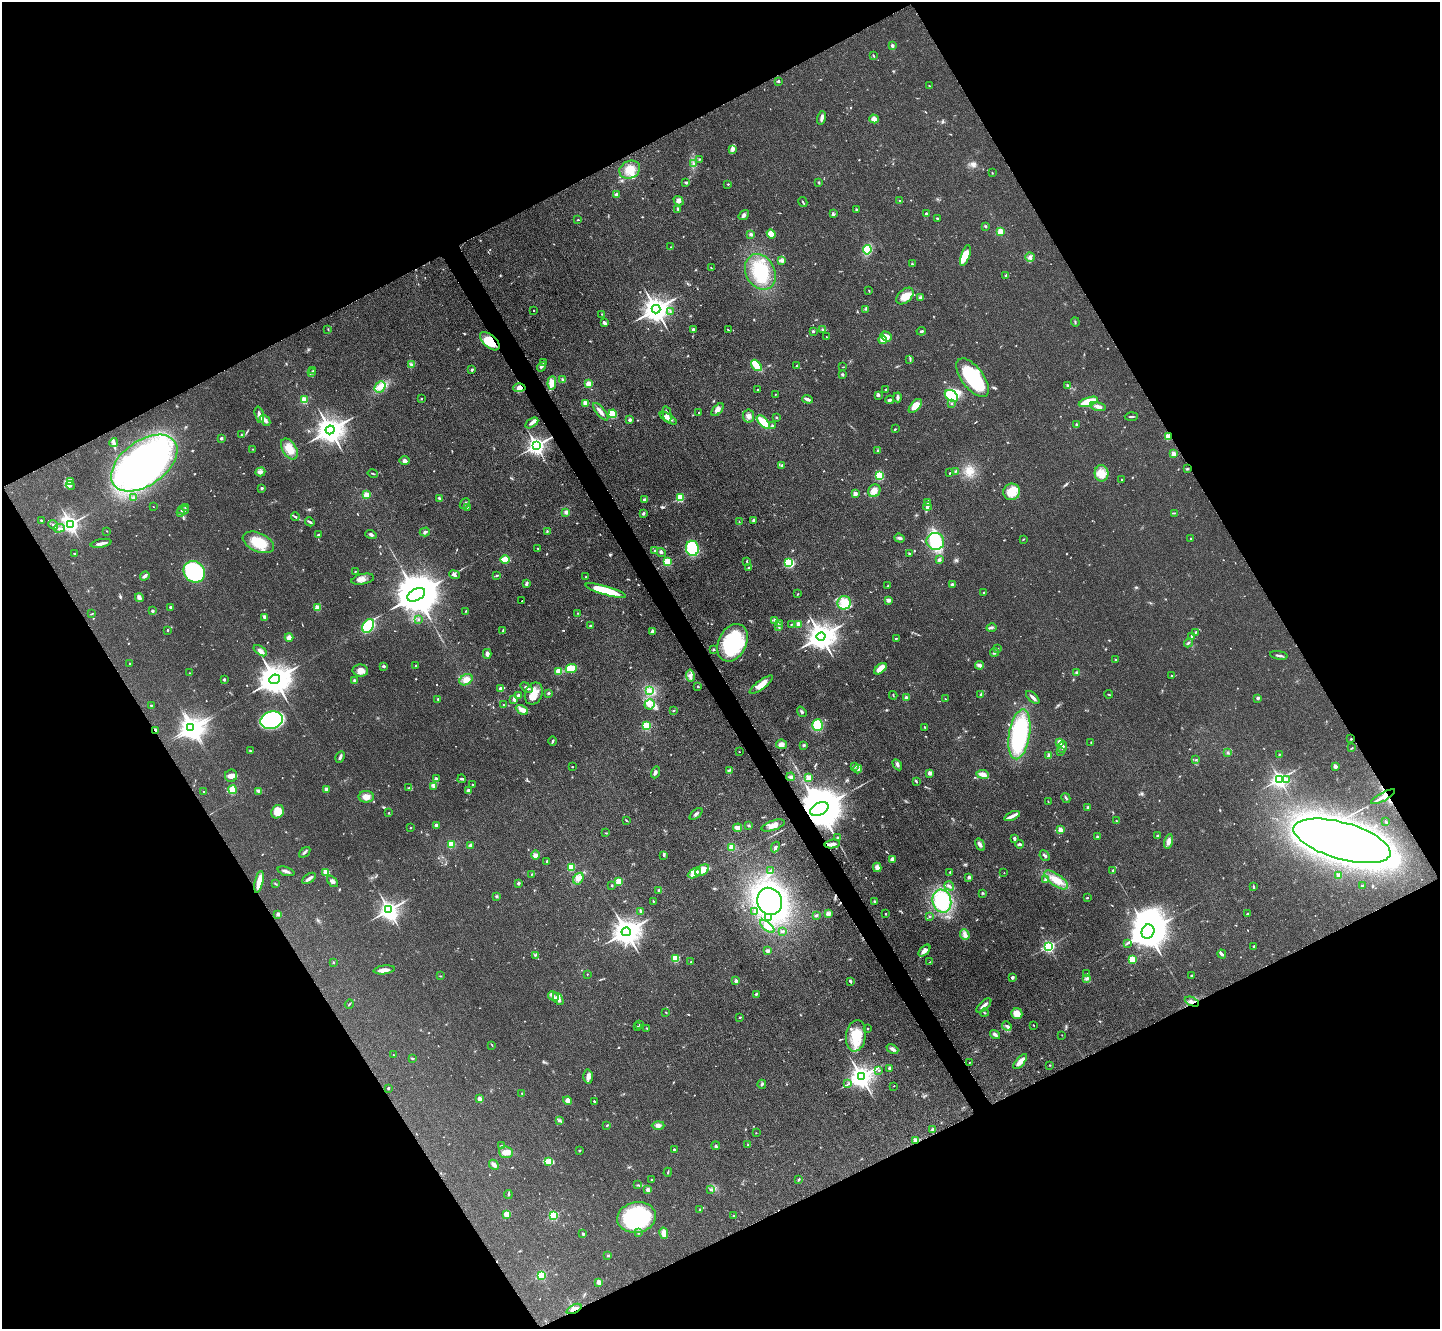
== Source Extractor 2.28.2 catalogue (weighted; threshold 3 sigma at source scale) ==
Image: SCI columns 30-5779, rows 465-5769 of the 5954 x 5981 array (HDU 1 of 3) = the unmasked area's bounding box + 8 px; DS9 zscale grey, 4 x 4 block average (1 PNG px = mean of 4 x 4 image px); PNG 1442 x 1331 px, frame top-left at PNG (2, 2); each listed source drawn as its Kron ellipse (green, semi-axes under 4 px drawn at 4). Shown black and unused: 47% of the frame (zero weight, under 3 of 4 exposures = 3% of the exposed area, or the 3 px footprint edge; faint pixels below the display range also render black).
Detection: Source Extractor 2.28.2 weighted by HDU 2 'WHT'. Background 0.0721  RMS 0.0063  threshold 0.0282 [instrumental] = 3 sigma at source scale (4.5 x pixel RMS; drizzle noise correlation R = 1.50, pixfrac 1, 0.05/0.05 arcsec/px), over >= 5 px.
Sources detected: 740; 3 too faint to see at this stretch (4 x 4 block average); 12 inside a brighter object's white glare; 1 cosmic-ray / hot-pixel residue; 3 long thin detections or spike segments (spike, bleed or trail) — neither listed nor drawn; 6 coinciding with a brighter row at this scale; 30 inside a brighter listed object's ellipse — not listed separately; of the other 685, all 500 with FLUX_AUTO >= 1.91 (the completeness limit of this list) listed and drawn (185 fainter detections not listed), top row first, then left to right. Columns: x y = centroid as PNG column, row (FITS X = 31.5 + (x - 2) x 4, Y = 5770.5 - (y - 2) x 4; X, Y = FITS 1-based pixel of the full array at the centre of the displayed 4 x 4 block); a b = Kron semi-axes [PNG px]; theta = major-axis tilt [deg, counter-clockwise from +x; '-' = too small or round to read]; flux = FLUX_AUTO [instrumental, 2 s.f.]
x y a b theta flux
892 46 4 2 - 8.5
874 56 3 2 - 2.9
778 81 3 2 - 3.9
929 86 3 2 - 2.3
822 118 7 3 75 9.9
874 119 5 4 - 23
732 150 2 2 - 3.5
699 159 3 2 - 2.7
694 164 3 2 - 3.8
630 170 11 8 26 46
992 172 3 2 - 2
686 182 4 2 - 3.8
819 182 2 2 - 2.6
728 184 2 2 - 3.4
617 194 3 3 - 7.6
900 200 2 2 - 2
679 201 5 4 - 13
803 202 5 2 - 4
678 209 2 2 - 2.7
856 210 3 2 - 6
833 214 4 2 - 5.1
926 214 2 2 - 5.9
744 215 6 3 35 7.8
937 218 4 2 - 3.2
578 220 2 2 - 2.7
985 226 3 2 - 3.5
1000 231 2 2 - 150
751 234 3 2 - 7.4
771 234 4 3 - 53
671 247 2 2 - 1.9
867 250 4 4 - 130
965 255 11 4 72 41
1030 257 4 4 - 12
782 260 2 2 - 3.1
912 264 2 2 - 4
711 268 2 2 - 3.6
760 272 18 14 -62 140
1006 275 3 2 - 3.2
869 291 3 2 - 2.4
905 296 10 6 43 37
920 298 4 3 - 7.8
656 309 4 4 - 4900
866 309 3 2 - 2.7
534 311 2 2 - 2.3
670 312 2 2 - 2.2
602 314 2 2 - 2
1075 322 5 2 - 3.7
604 323 3 3 - 10
328 329 3 2 - 1.9
693 329 3 2 - 10
823 329 2 2 - 2.8
728 330 3 2 - 2.5
813 331 2 2 - 17
921 331 4 2 - 5.7
886 336 6 4 -36 27
826 337 2 2 - 2.1
883 340 4 3 - 42
490 341 12 6 -41 86
910 359 4 2 - 3.4
544 363 3 2 - 6.7
411 365 4 3 - 6.9
756 365 6 3 -48 83
796 366 3 2 - 2.6
541 367 5 2 - 5.9
843 367 2 2 - 2
472 370 2 2 - 6.5
313 371 2 2 - 2.9
311 373 3 2 - 3
842 375 2 2 - 22
973 378 23 11 -53 270
563 379 3 2 - 5.3
552 383 7 4 85 41
589 384 2 2 - 150
1068 385 3 2 - 3.2
380 387 6 5 - 23
519 388 6 4 3 19
758 390 2 2 - 5.6
886 390 2 2 - 13
775 394 2 2 - 2.1
879 396 3 2 - 4.3
951 396 7 5 -35 220
898 397 5 2 - 11
421 399 2 2 - 5.4
808 399 5 3 - 12
304 400 2 2 - 180
890 400 4 3 - 8.9
1088 402 10 4 18 110
585 403 2 2 - 110
952 404 2 2 - 4
915 406 8 4 49 46
1098 406 8 3 -15 15
718 410 8 4 50 18
601 412 11 3 -51 18
699 412 2 2 - 3.6
613 414 4 4 - 82
667 414 8 2 -78 13
259 415 8 3 -75 19
748 416 6 5 - 16
776 417 2 2 - 12
1131 417 6 2 2 5.6
668 418 9 3 -32 26
265 420 6 3 -49 13
630 420 2 2 - 41
763 422 8 3 -45 91
532 423 7 4 33 12
1076 424 2 2 - 2.9
772 426 2 2 - 20
895 429 3 2 - 3
330 430 4 4 - 5500
241 435 2 2 - 1.9
1168 437 2 2 - 150
221 438 2 2 - 29
114 443 4 3 - 10
536 446 3 3 - 2100
253 449 2 2 - 2.3
289 449 11 7 -58 47
878 450 3 2 - 4.5
1173 454 2 2 - 87
405 461 5 4 - 11
144 463 37 22 36 780
782 465 3 3 - 5.3
1187 469 3 2 - 4.2
260 472 5 3 - 10
955 472 2 2 - 2.5
950 473 2 2 - 3.3
1101 473 8 7 - 36
373 474 5 2 - 3.3
879 475 4 4 - 85
1121 480 2 2 - 2.9
70 482 4 2 - 5.8
70 485 5 2 - 7.1
262 488 3 3 - 5.2
874 491 7 5 59 29
1012 492 8 8 - 66
855 494 2 2 - 71
366 495 2 2 - 150
133 498 4 3 - 5.8
440 498 4 2 - 5.3
680 498 2 2 - 230
645 500 3 2 - 16
465 503 6 2 48 7.6
928 503 2 2 - 2.9
927 506 4 2 - 6
153 507 2 2 - 2
185 507 3 2 - 3
467 507 3 2 - 2.5
183 510 6 2 3 8.2
566 512 3 3 - 13
181 513 3 2 - 2.5
643 513 3 2 - 5.2
1175 513 3 2 - 2.6
295 517 4 2 - 3.9
41 520 3 2 - 3.4
754 520 2 2 - 39
310 522 5 2 - 6.7
739 522 2 2 - 2
70 524 3 2 - 1700
53 525 5 2 - 4.1
59 528 6 3 2 8.7
107 531 2 2 - 1.9
547 531 3 2 - 3.1
425 532 5 3 - 8.3
318 535 2 2 - 16
371 535 6 3 -16 8
900 538 5 3 - 7.3
1023 539 4 2 - 2.2
1191 539 2 2 - 8.5
935 541 9 8 - 170
258 542 17 9 -24 97
101 543 10 2 11 18
538 548 2 2 - 2
692 548 8 6 -82 200
654 551 3 2 - 2.8
661 552 4 3 - 6
909 553 2 2 - 9.2
75 554 3 2 - 2.8
505 560 5 2 - 99
939 560 3 2 - 10
747 561 3 2 - 3.3
668 562 2 2 - 310
789 563 3 3 - 220
749 567 3 2 - 3.5
355 571 2 2 - 2.7
194 572 11 10 - 410
454 575 5 2 - 6.9
497 575 3 2 - 3.5
145 576 5 3 - 9.3
586 577 2 2 - 2.1
363 579 11 5 12 21
526 584 3 2 - 8.6
952 584 3 2 - 7.9
888 586 3 2 - 3
606 591 21 4 -17 130
984 592 2 2 - 2.8
798 594 2 2 - 2.6
416 595 10 6 26 24000
139 598 4 3 - 13
888 600 4 3 - 11
522 601 2 2 - 2.8
844 603 7 6 - 41
170 607 2 2 - 19
317 608 2 2 - 110
152 611 2 2 - 16
466 611 2 2 - 2.9
578 613 2 2 - 2.1
92 614 3 2 - 2
264 617 4 2 - 17
418 619 2 2 - 4.1
775 620 4 2 - 5.8
779 623 2 2 - 3.3
791 624 2 2 - 2
798 624 2 2 - 95
591 625 3 2 - 3.8
368 626 7 5 59 180
779 627 3 2 - 2.7
992 628 5 2 - 4.9
167 630 2 2 - 10
503 631 4 2 - 5
652 631 2 2 - 24
1195 632 3 2 - 2.9
1191 636 2 2 - 12
289 637 4 4 - 14
821 637 5 4 - 6200
896 638 3 2 - 3
733 643 20 14 64 320
1188 643 4 2 - 5.8
713 649 3 2 - 3.6
997 649 2 2 - 2.2
260 651 7 3 -34 14
994 652 4 2 - 8.6
487 654 5 3 - 13
1279 655 9 2 -9 7.7
1116 660 2 2 - 10
130 664 3 2 - 2.2
980 665 4 3 - 8.3
383 666 3 2 - 5.9
416 666 3 2 - 2.1
571 669 6 3 25 46
880 669 7 4 40 43
360 670 8 6 -2 28
559 671 3 3 - 38
1077 672 3 2 - 7.1
189 673 2 2 - 3
1171 675 2 2 - 4.8
690 676 6 3 -80 12
275 679 5 4 - 8500
224 680 2 2 - 22
466 680 7 5 30 29
355 681 2 2 - 39
761 685 14 4 37 49
698 686 3 2 - 3.5
501 688 3 2 - 17
526 688 7 3 -38 15
650 691 3 3 - 8.1
534 693 11 8 67 42
548 693 2 2 - 3.6
1109 694 4 2 - 2.8
519 695 4 3 - 9.7
893 695 4 2 - 3
981 695 3 2 - 6.9
1033 697 8 2 -43 12
906 698 2 2 - 41
1258 698 3 2 - 6.4
438 699 2 2 - 11
514 699 2 2 - 47
945 699 2 2 - 3
649 704 5 5 - 17
151 705 2 2 - 6.1
503 705 2 2 - 2.6
522 710 6 3 -28 34
673 711 3 2 - 2.6
802 712 5 2 - 5.9
271 720 11 8 17 350
818 725 6 5 - 130
646 726 2 2 - 300
191 727 3 3 - 2500
925 727 3 2 - 2.2
155 730 4 2 - 7.3
1019 734 25 10 80 510
1351 739 2 2 - 2.6
552 741 4 2 - 4.9
1060 742 2 2 - 110
1091 742 2 2 - 2.2
782 744 5 4 - 15
804 745 3 3 - 4.8
1062 747 6 3 83 12
1351 748 4 2 - 2.8
250 751 3 2 - 3
1060 751 3 2 - 2.7
739 752 2 2 - 2.2
1227 752 2 2 - 2
1279 754 2 2 - 2
1049 756 2 2 - 71
340 757 6 2 62 10
1196 759 3 2 - 2
897 765 6 3 -59 9.6
1335 766 2 2 - 57
572 767 2 2 - 5.3
854 767 4 3 - 5.7
858 769 4 2 - 5.4
729 770 3 2 - 3.6
655 772 6 3 70 10
930 773 2 2 - 57
983 774 6 3 -9 28
231 776 6 6 - 21
791 777 4 4 - 8.4
809 778 2 2 - 110
436 779 3 3 - 8.3
462 779 4 2 - 6
1279 779 3 3 - 1400
1287 779 2 2 - 5.4
917 782 3 2 - 3.3
472 784 2 2 - 2.1
433 786 2 2 - 3.5
408 788 3 2 - 2.4
326 789 2 2 - 57
232 790 4 4 - 67
258 791 3 3 - 4.6
468 791 3 3 - 11
204 792 3 2 - 2.4
366 797 7 6 - 28
1383 797 13 2 28 41
1066 798 5 2 - 6.3
1048 801 3 2 - 2
1088 808 2 2 - 33
819 809 10 6 27 28000
278 812 7 6 - 48
389 813 2 2 - 2.5
696 814 8 2 40 7.3
1012 816 8 3 24 15
626 820 2 2 - 2.7
1116 821 2 2 - 3.2
1386 822 3 2 - 3.3
436 825 2 2 - 11
748 825 3 2 - 4.2
773 825 12 5 18 28
410 828 2 2 - 3.2
738 828 5 3 - 24
1060 830 2 2 - 90
606 833 3 2 - 2.4
1158 836 3 2 - 3.9
837 837 2 2 - 4.9
1097 837 2 2 - 18
1014 839 4 3 - 7.3
1169 841 7 3 77 18
1342 841 50 18 -16 2900
832 844 7 3 9 17
1020 844 4 2 - 8.1
451 845 3 3 - 45
470 845 3 2 - 6.7
980 845 6 3 -58 13
732 847 4 3 - 32
775 847 5 3 - 9
305 852 6 2 38 6.1
536 855 5 4 - 11
664 856 3 2 - 3.4
1045 856 5 2 - 7.3
892 859 4 3 - 12
546 861 2 2 - 4
571 867 2 2 - 210
877 867 5 3 - 23
702 870 8 4 31 41
771 870 3 3 - 4.8
1113 870 3 2 - 3
286 871 8 2 -18 12
326 872 2 2 - 160
950 872 2 2 - 6.9
694 873 7 4 28 43
1004 873 2 2 - 2.2
532 874 2 2 - 1.9
1338 876 2 2 - 73
969 877 3 3 - 10
309 878 8 2 35 20
578 879 6 4 58 18
1045 880 4 2 - 4.9
1056 880 14 6 -36 44
332 881 6 4 -47 11
259 882 11 3 77 58
618 882 2 2 - 160
518 883 4 2 - 4.6
275 884 3 2 - 2.4
612 885 2 2 - 7.2
949 886 5 2 - 6.8
1362 886 2 2 - 6.2
1253 887 4 2 - 4.9
659 890 3 2 - 3.4
983 893 3 2 - 2.9
496 896 3 2 - 4.1
1087 898 3 2 - 3.3
653 901 3 2 - 2.3
770 901 14 12 -66 1000
874 901 2 2 - 4
942 901 11 9 -76 250
389 910 3 3 - 2300
640 911 3 2 - 3.5
755 912 2 2 - 5
278 914 2 2 - 34
829 914 2 2 - 4
886 914 2 2 - 6.9
1247 914 2 2 - 9.2
816 915 3 2 - 4.5
929 916 3 2 - 2.2
768 918 2 2 - 9.7
767 926 8 3 -41 20
782 931 2 2 - 6.2
626 932 4 4 - 5900
1148 932 7 6 - 15000
965 935 5 4 - 14
1127 944 3 2 - 2.5
1049 946 2 2 - 810
1254 946 3 2 - 2.9
767 951 3 2 - 13
924 951 7 3 46 23
1222 954 4 2 - 9.9
535 956 2 2 - 2
675 959 2 2 - 200
1132 959 2 2 - 190
333 962 2 2 - 9.1
691 962 2 2 - 2.4
930 962 3 2 - 2.4
384 970 10 3 7 26
587 974 2 2 - 2.1
1087 974 3 2 - 2.9
1191 975 2 2 - 2.9
441 976 3 2 - 2.2
1012 977 3 2 - 7.2
1087 979 3 2 - 4.2
736 981 2 2 - 34
850 981 4 2 - 5.7
756 994 3 2 - 3.7
553 996 6 3 -32 13
558 999 7 3 -55 23
1192 1002 7 2 -24 9.2
349 1004 5 2 - 3.9
984 1005 9 2 44 18
666 1013 2 2 - 2.5
984 1013 4 2 - 4
1017 1014 5 5 - 39
740 1017 3 2 - 3.2
640 1025 2 2 - 2.7
1033 1025 2 2 - 2.1
1007 1026 5 2 - 7.1
637 1027 2 2 - 2.6
647 1028 2 2 - 2.2
868 1028 2 2 - 4.8
995 1035 5 3 - 10
1062 1035 2 2 - 2.1
856 1036 15 10 81 100
492 1045 4 2 - 2.2
892 1049 6 3 -24 12
394 1055 2 2 - 2.1
412 1058 4 2 - 2.8
969 1062 2 2 - 2.7
1020 1062 9 3 49 31
1050 1065 3 2 - 2.7
889 1068 3 2 - 6.6
879 1071 2 2 - 2.5
588 1077 7 4 88 14
861 1077 4 3 - 4000
762 1084 4 3 - 5.6
848 1084 4 2 - 3.8
894 1086 2 2 - 2.5
388 1088 2 2 - 7.4
522 1094 3 2 - 3.4
479 1099 2 2 - 64
568 1100 4 3 - 21
594 1101 2 2 - 7.2
559 1121 4 2 - 4.5
607 1125 3 2 - 3.2
658 1125 6 4 1 13
932 1129 3 2 - 4.4
756 1133 2 2 - 2.6
916 1141 2 2 - 130
501 1145 2 2 - 2.2
748 1145 2 2 - 2.2
716 1146 4 2 - 5.3
674 1150 2 2 - 13
580 1151 3 2 - 2.8
506 1152 7 6 - 27
548 1161 4 3 - 9.2
494 1165 5 3 - 17
668 1172 4 2 - 3.1
799 1179 3 2 - 4.1
652 1180 2 2 - 2.5
637 1185 3 2 - 2.8
648 1190 2 2 - 59
710 1190 3 2 - 2.6
508 1194 4 2 - 4.5
700 1210 3 2 - 2.9
506 1214 2 2 - 130
553 1215 2 2 - 390
734 1216 3 2 - 2.7
636 1217 19 15 11 400
639 1232 4 2 - 4.3
664 1233 6 4 -78 28
583 1234 2 2 - 20
608 1256 3 2 - 3.9
541 1275 2 2 - 310
599 1282 2 2 - 79
574 1309 8 3 25 19
Overlapping masked pixels (flux is a lower limit): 10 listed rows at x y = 490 341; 519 388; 1168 437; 155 730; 1383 797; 819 809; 832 844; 1192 1002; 916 1141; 574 1309
Diffuse or blended objects may show on this block-average render without a row.